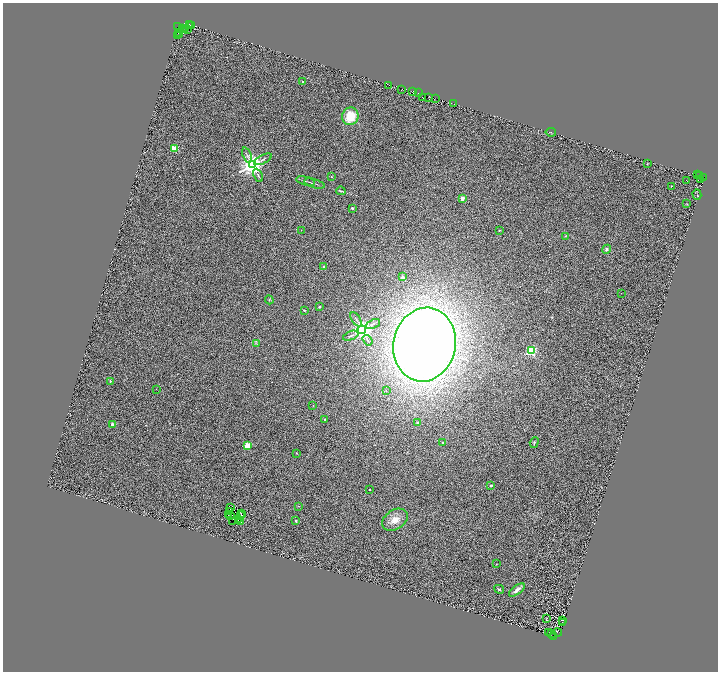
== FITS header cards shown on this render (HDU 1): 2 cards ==
NAXIS1  =                 1431
NAXIS2  =                 1339

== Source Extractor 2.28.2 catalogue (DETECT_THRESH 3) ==
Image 1431 x 1339 px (HDU 1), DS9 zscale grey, zoomed out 1/2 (1 PNG px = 2 x 2 image px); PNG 720 x 674 px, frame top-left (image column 2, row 1338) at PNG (3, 3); each listed source drawn as its Kron ellipse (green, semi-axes under 4 px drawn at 4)
Background 0.349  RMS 0.29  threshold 0.861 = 3 sigma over >= 5 px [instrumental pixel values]
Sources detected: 145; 51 cannot appear on this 1/2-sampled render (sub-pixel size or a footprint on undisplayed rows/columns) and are neither listed nor drawn; the other 94 listed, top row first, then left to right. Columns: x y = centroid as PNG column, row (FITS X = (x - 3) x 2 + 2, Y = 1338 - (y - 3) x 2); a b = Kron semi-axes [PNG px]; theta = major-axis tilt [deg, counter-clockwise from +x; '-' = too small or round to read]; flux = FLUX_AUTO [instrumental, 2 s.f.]
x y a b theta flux
190 25 2 2 - 2300
192 26 3 1 - 2900
178 27 3 1 - 110
183 29 2 2 - 200
186 29 3 2 - 650
188 29 2 1 - 1200
179 33 2 2 - 2000
180 34 4 1 - 54
178 35 2 1 - 130
303 82 2 2 - 110
389 86 2 1 - 23
402 89 2 1 - 970
412 92 2 1 - 320
418 93 2 1 - 280
429 97 2 1 - 390
422 98 3 1 - 72
435 98 2 1 - 1400
454 104 2 1 - 210
350 116 9 8 - 1300
551 132 5 2 - 33
174 148 3 3 - 3000
247 155 8 3 -69 130
263 159 10 2 27 91
647 164 2 2 - 52
252 165 4 4 - 55000
258 175 7 2 -65 75
697 175 2 1 - 150
699 176 2 2 - 220
332 177 2 1 - 43
704 177 2 1 - 830
700 179 3 2 - 320
686 180 2 1 - 25
306 181 9 2 -13 85
314 183 11 2 -15 92
671 186 2 2 - 68
341 191 5 2 - 52
697 195 5 2 - 34
462 198 2 2 - 800
687 204 2 2 - 63
352 208 2 2 - 240
301 230 2 1 - 12
499 230 2 2 - 57
566 236 3 2 - 26
606 249 5 4 - 110
324 266 2 2 - 160
403 277 2 2 - 440
621 293 2 1 - 10
269 300 4 2 - 40
319 307 2 2 - 150
304 310 2 2 - 110
356 319 8 2 -57 65
373 324 7 2 24 75
362 330 4 4 - 35000
351 336 8 3 21 88
367 340 6 2 -55 45
257 344 3 2 - 56
424 345 37 31 77 83000
531 351 3 3 - 8200
110 381 2 2 - 130
156 389 2 2 - 16
386 391 2 2 - 39
313 405 2 2 - 21
324 419 2 2 - 56
417 422 2 2 - 130
112 424 2 2 - 480
534 442 6 3 72 71
443 443 2 2 - 290
247 446 3 3 - 2700
296 453 3 2 - 30
491 485 2 2 - 320
370 489 2 2 - 78
298 506 4 2 - 35
231 508 4 1 - 23
230 511 3 1 - 17
241 513 2 1 - 14
228 515 2 1 - 4.4
230 515 3 1 - 28
242 515 2 1 - 28
241 516 2 2 - 18
238 520 4 1 - 12
395 520 14 9 32 580
296 521 2 2 - 200
232 522 3 1 - 19
241 522 2 2 - 34
496 564 2 1 - 25
499 589 5 3 - 90
517 590 9 4 39 270
546 619 4 1 - 17
562 620 3 1 - 7.1
563 622 2 1 - 15
549 632 2 1 - 13
558 632 4 1 - 5.7
551 633 2 1 - 51
553 636 2 1 - 18
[51 sub-pixel or undisplayed-footprint detections neither listed nor drawn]